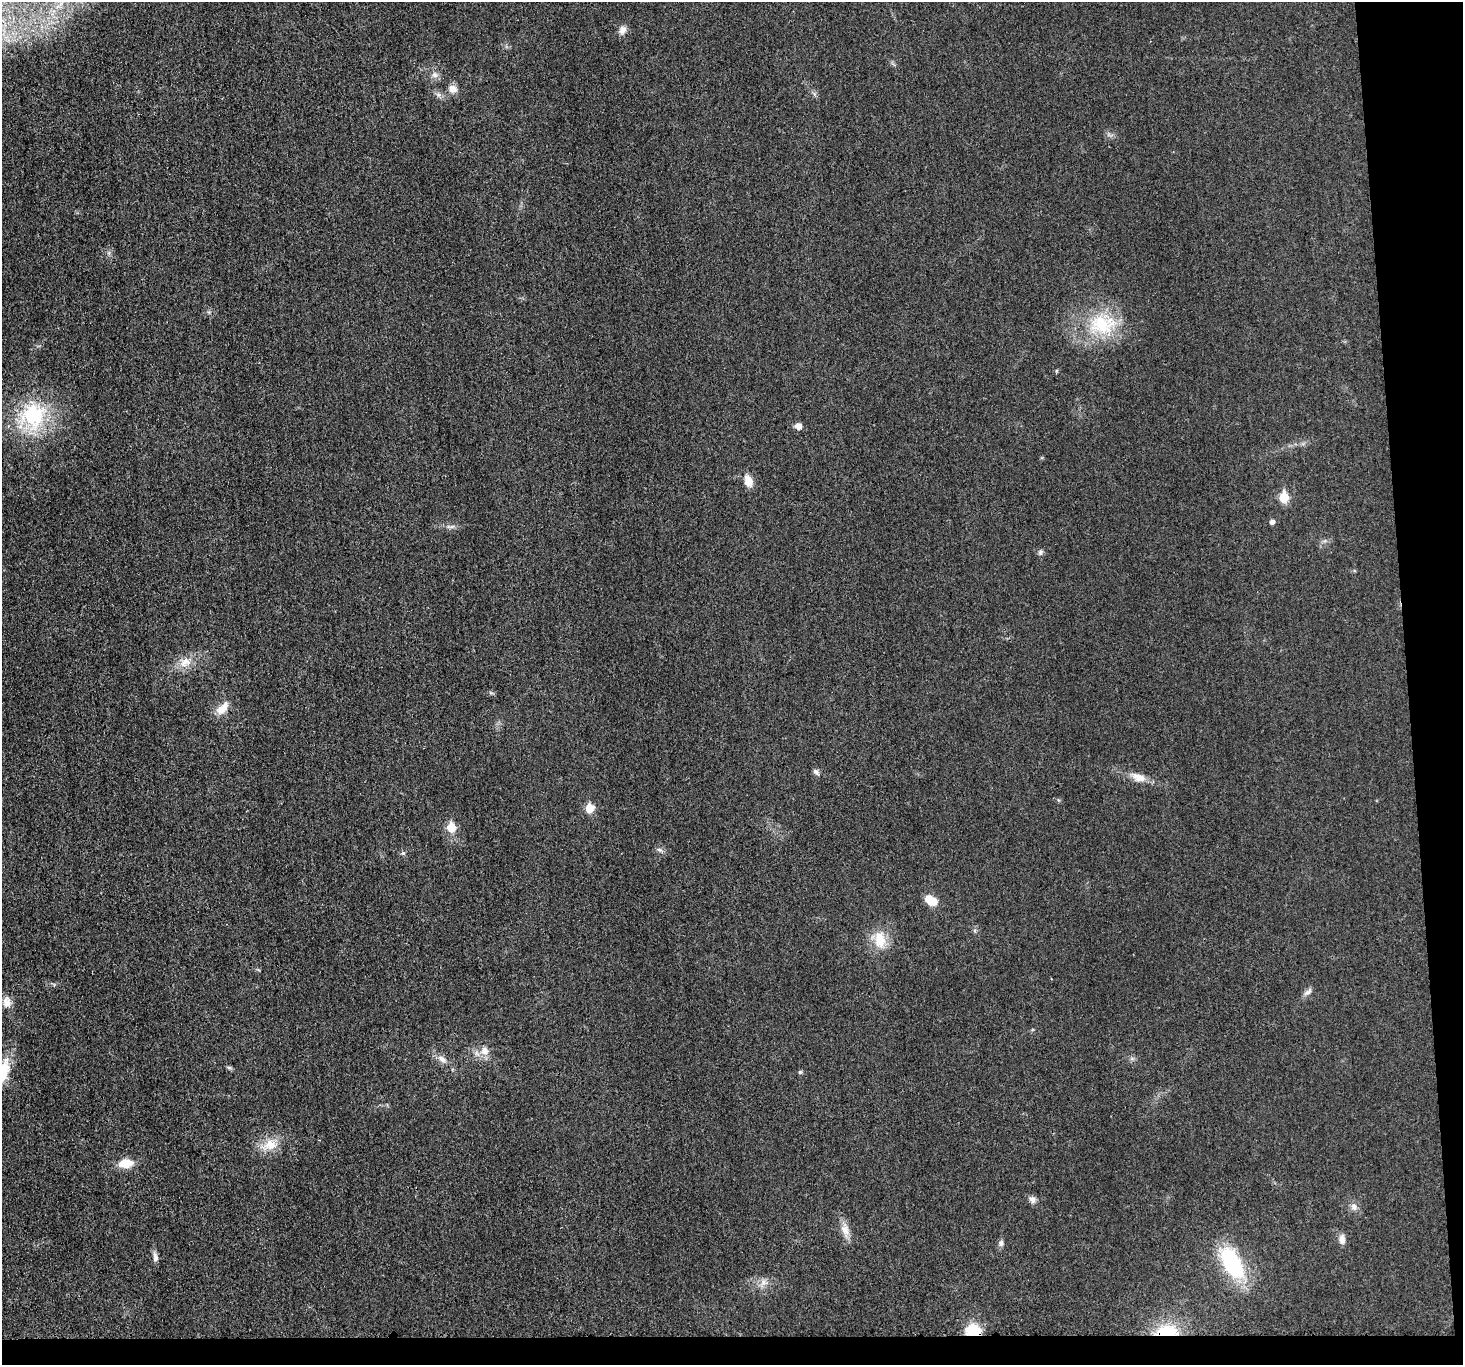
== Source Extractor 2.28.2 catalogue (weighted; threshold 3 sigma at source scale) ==
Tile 9 of 3 x 3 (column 3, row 3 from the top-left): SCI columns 2924-4384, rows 131-1493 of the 4398 x 4371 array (HDU 1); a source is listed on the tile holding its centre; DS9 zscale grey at full resolution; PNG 1465 x 1367 px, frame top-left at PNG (2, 2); no overlay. Shown black and unused: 6% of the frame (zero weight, under 3 of 4 exposures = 1% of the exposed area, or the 3 px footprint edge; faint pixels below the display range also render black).
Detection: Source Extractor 2.28.2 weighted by HDU 2 'WHT'; one run over the whole footprint, this tile lists its part. Background 0.0225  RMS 0.0059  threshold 0.0264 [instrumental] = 3 sigma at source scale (4.5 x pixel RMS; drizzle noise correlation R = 1.50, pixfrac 1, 0.05/0.05 arcsec/px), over >= 5 px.
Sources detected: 39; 1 inside a brighter listed object's ellipse — not listed separately; the other 38 listed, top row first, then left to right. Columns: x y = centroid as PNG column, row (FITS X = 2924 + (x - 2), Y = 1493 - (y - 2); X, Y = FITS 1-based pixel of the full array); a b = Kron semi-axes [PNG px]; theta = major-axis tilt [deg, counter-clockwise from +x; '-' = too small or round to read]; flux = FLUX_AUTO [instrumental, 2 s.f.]
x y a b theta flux
623 30 11 9 65 3.4
435 75 9 8 - 2.5
453 89 11 10 - 4.1
1102 324 41 27 1 37
33 415 39 35 71 47
799 426 7 6 - 3.7
748 481 13 8 -72 6.6
1284 497 6 5 - 19
1272 522 5 5 - 2.1
1040 552 7 7 - 1.5
185 662 18 11 30 7.5
221 710 14 11 20 5.9
816 772 9 5 -39 1.6
1138 777 20 10 -18 6.5
589 808 6 5 - 16
451 827 6 6 - 15
403 853 6 4 43 0.9
931 900 13 8 -32 9.7
880 940 23 15 -85 12
1307 992 12 6 37 2.3
7 1002 15 10 -90 5
485 1051 11 10 - 5
442 1059 13 7 -37 3.5
229 1068 7 4 -2 0.93
4 1070 31 12 79 14
800 1072 5 5 - 0.83
270 1145 21 14 24 11
126 1163 14 8 6 11
1032 1199 9 8 - 2.7
1354 1207 9 8 - 2.9
845 1230 16 10 -60 5.2
1342 1239 11 7 90 3.7
1001 1243 9 6 72 1.8
155 1257 13 6 -81 2.5
1232 1263 44 21 -59 47
763 1282 8 5 -90 2
973 1330 17 12 -9 15
1167 1332 24 12 1 22
Overlapping masked pixels (flux is a lower limit): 2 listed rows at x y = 973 1330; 1167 1332
Isophote crosses this tile's border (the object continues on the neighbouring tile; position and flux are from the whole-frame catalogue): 1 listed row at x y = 4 1070